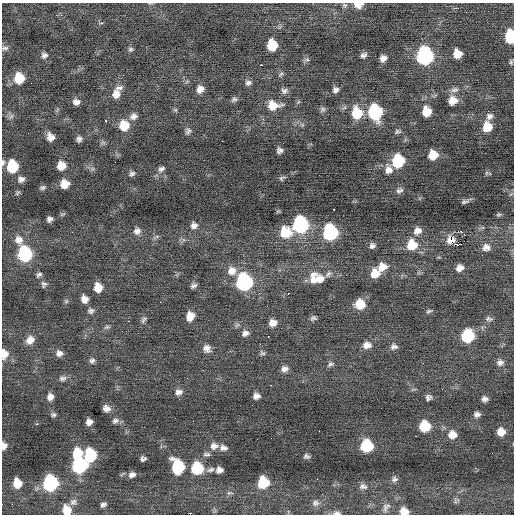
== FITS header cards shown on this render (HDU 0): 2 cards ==
NAXIS1  =                  512 / Axis length
NAXIS2  =                  512 / Axis length

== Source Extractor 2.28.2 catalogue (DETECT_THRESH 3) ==
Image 512 x 512 px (HDU 0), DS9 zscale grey, 1 PNG px = 1 image px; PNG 516 x 516 px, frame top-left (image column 1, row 512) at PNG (2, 3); no overlay
Background 0.0499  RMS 0.8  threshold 2.4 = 3 sigma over >= 5 px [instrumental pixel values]
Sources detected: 176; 1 with non-positive FLUX_AUTO (blend fragments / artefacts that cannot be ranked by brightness) is not listed; the other 175 listed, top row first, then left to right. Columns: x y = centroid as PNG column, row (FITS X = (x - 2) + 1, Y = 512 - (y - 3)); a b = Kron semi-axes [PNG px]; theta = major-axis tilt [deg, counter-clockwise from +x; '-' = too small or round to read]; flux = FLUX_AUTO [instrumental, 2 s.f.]
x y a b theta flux
345 5 7 6 - 110
358 5 9 6 2 610
510 37 10 7 -88 2500
272 45 9 8 - 1500
5 48 9 6 -2 140
131 49 7 6 - 120
457 54 8 7 - 700
44 55 8 8 - 210
363 55 8 6 28 180
425 56 11 9 -81 11000
383 58 8 7 - 300
307 60 9 5 24 110
511 62 7 4 -81 93
261 65 3 2 - 230
281 74 8 5 48 110
19 78 10 9 - 1300
248 83 8 6 11 180
119 88 11 6 8 230
200 89 9 8 - 390
335 90 8 7 - 190
454 90 13 7 12 260
284 91 9 8 - 190
116 94 11 10 - 490
234 99 9 6 29 140
453 100 9 9 - 640
76 102 8 7 - 270
273 105 14 10 1 820
323 109 9 6 46 130
175 110 6 5 - 82
375 112 11 9 -81 5600
426 112 9 8 - 970
357 113 12 11 - 1500
11 116 9 5 53 150
133 116 10 8 24 260
489 116 9 8 - 230
106 121 3 3 - 650
124 125 11 10 - 1100
487 127 10 9 - 920
188 131 10 7 82 180
397 132 9 6 13 130
50 137 9 7 -50 410
79 139 6 6 - 180
222 141 2 2 - 77
279 150 6 6 - 180
433 155 8 8 - 900
398 161 10 9 - 2900
3 162 8 5 89 140
115 162 2 2 - 90
12 166 9 8 - 2100
61 166 9 8 - 700
161 169 9 7 33 200
388 169 12 10 -86 430
486 173 6 4 90 79
132 174 9 6 27 160
282 178 9 5 31 120
21 179 9 8 - 230
64 184 8 8 - 760
42 187 8 5 13 120
399 191 10 7 27 190
18 193 8 5 38 90
465 202 11 5 16 140
334 209 3 2 - 75
498 215 6 5 - 81
50 219 6 5 - 190
194 225 9 9 - 280
300 225 10 9 - 7700
137 231 10 9 - 280
417 231 10 9 - 410
459 231 3 2 - 79
285 232 13 12 - 1400
330 233 10 9 - 7300
453 233 3 2 - 60
465 235 2 2 - 490
156 237 11 3 31 110
18 240 13 11 -68 470
412 245 11 11 - 1300
458 245 5 3 - 25000
372 246 7 6 - 190
486 247 11 9 11 360
25 254 11 9 -80 5000
482 255 2 2 - 32
382 267 11 10 - 680
460 268 9 8 - 380
232 271 11 10 - 560
328 274 12 7 45 220
375 274 10 9 - 760
39 275 8 6 37 140
316 278 21 14 -9 1100
244 282 10 9 - 9500
44 284 8 8 - 170
193 286 7 5 31 170
98 287 9 8 - 730
288 293 3 2 - 720
84 299 9 7 -63 410
66 301 7 5 69 100
160 302 2 2 - 130
360 304 11 11 - 880
267 306 3 2 - 44
91 311 8 8 - 180
429 311 9 5 25 110
190 316 9 8 - 730
313 318 8 6 4 140
489 319 11 7 -9 180
144 320 10 6 51 150
129 321 3 2 - 85
273 323 9 8 - 420
237 325 9 5 26 120
107 327 9 5 16 120
245 333 9 8 - 250
467 336 9 9 - 3500
268 337 3 2 - 250
30 340 11 9 43 470
260 344 3 2 - 65
367 345 11 8 8 430
394 347 10 7 6 220
207 349 10 10 - 350
59 353 8 8 - 280
262 353 8 5 -33 120
4 354 10 7 87 560
92 361 8 7 - 160
500 362 9 8 - 260
423 363 3 2 - 74
330 364 10 6 27 160
284 369 9 7 18 260
62 378 10 7 2 190
187 378 3 2 - 51
271 385 3 2 - 300
178 392 10 8 15 270
22 393 3 2 - 46
256 396 7 6 - 270
50 397 8 7 - 320
428 397 8 7 - 170
485 399 7 6 - 200
107 408 7 7 - 330
477 414 7 6 - 200
53 415 7 5 -14 120
115 421 9 7 20 180
89 422 6 5 - 280
37 424 3 2 - 67
424 426 9 9 - 1600
319 431 2 2 - 220
501 432 7 7 - 500
452 435 10 9 - 530
416 436 2 2 - 240
4 446 7 6 - 280
214 446 11 9 11 320
367 446 9 9 - 2800
223 448 10 8 -8 260
77 454 10 8 82 1400
206 454 8 4 1 140
90 455 10 9 - 3200
306 456 7 6 - 140
143 459 5 5 - 150
79 465 10 9 - 8100
178 467 11 9 -70 3300
197 468 9 9 - 2600
210 470 11 6 15 210
219 470 7 6 - 250
132 475 9 7 17 270
317 479 2 2 - 160
394 479 8 7 - 180
17 483 9 7 -80 830
50 483 10 9 - 6600
263 483 9 9 - 2200
363 486 12 8 -8 270
230 493 10 5 -5 130
456 500 8 7 - 140
73 502 10 9 - 250
316 503 11 9 -4 290
12 504 3 2 - 74
103 504 7 5 34 160
386 507 15 9 64 340
66 510 10 9 - 750
404 511 9 8 - 610
337 513 11 5 -3 220
At the frame edge (FLAGS 8, measured only in part): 9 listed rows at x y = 358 5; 510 37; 5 48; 3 162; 4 354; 4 446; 66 510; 404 511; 337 513
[1 non-positive-flux detection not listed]